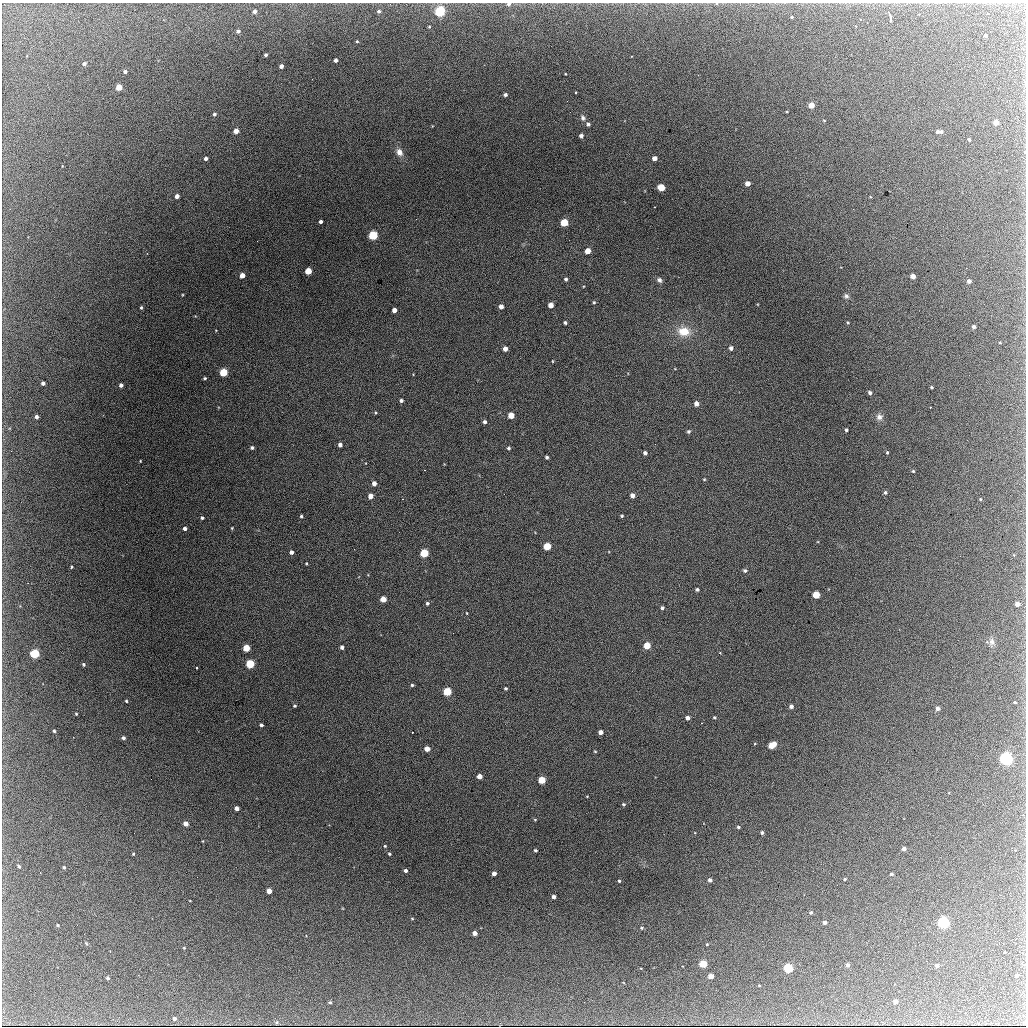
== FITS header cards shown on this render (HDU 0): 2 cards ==
NAXIS1  =                 1024 / length of data axis 1
NAXIS2  =                 1024 / length of data axis 2

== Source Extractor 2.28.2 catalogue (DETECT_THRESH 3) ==
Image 1024 x 1024 px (HDU 0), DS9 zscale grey, 1 PNG px = 1 image px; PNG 1028 x 1028 px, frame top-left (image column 1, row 1024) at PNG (2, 3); no overlay
Background 2440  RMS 36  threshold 109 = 3 sigma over >= 5 px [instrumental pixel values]
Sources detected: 189; all 189 listed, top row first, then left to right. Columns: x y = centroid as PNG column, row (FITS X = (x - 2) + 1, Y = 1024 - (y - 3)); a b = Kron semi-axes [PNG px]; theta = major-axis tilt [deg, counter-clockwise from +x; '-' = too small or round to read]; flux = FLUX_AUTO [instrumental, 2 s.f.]
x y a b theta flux
717 3 4 2 - 3900
509 4 5 4 - 4500
255 11 4 3 - 7400
379 11 4 4 - 5600
440 11 5 5 - 350000
890 16 7 3 -73 6400
792 17 3 3 - 2600
890 21 3 2 - 2200
238 31 4 3 - 5900
986 36 3 3 - 4600
357 41 3 3 - 2400
266 55 3 3 - 5000
336 60 4 3 - 8100
873 61 2 2 - 1100
84 64 4 3 - 5500
281 66 4 4 - 10000
125 72 4 3 - 8300
565 74 2 2 - 1700
119 87 4 4 - 48000
576 92 3 3 - 4300
505 95 4 3 - 6000
811 105 4 4 - 39000
214 114 4 4 - 4600
583 118 8 6 -66 7100
824 120 4 2 - 1400
996 123 4 4 - 30000
588 124 5 4 - 6700
236 131 4 4 - 20000
937 132 3 3 - 6300
941 132 4 3 - 5200
581 136 4 4 - 8800
969 140 3 3 - 4200
399 152 10 7 -62 14000
206 158 4 3 - 7100
654 158 4 4 - 16000
747 183 4 4 - 21000
661 187 5 4 - 72000
177 196 4 4 - 13000
654 207 2 2 - 1800
416 219 3 2 - 4100
321 222 3 3 - 6300
564 222 5 4 - 100000
373 235 5 5 - 200000
588 251 4 4 - 37000
308 271 4 4 - 61000
242 275 4 4 - 22000
913 276 4 4 - 24000
566 279 4 3 - 5000
659 280 7 5 -45 7200
969 281 4 4 - 10000
846 296 7 6 - 6100
594 302 4 4 - 2900
551 305 4 4 - 23000
501 307 4 4 - 15000
141 308 4 3 - 3100
394 310 4 4 - 15000
565 323 3 3 - 4200
848 323 4 3 - 2300
974 327 3 3 - 7100
684 331 16 11 -8 46000
731 348 4 4 - 8300
505 349 4 4 - 15000
552 361 4 2 - 1700
223 372 5 4 - 120000
205 378 4 3 - 3300
43 383 4 3 - 7900
121 385 4 4 - 8400
932 387 3 3 - 2900
870 393 4 4 - 6000
401 401 4 3 - 5200
696 404 4 4 - 17000
930 407 2 2 - 1600
375 413 4 3 - 2100
511 415 4 4 - 43000
36 417 4 3 - 7500
879 417 8 8 - 11000
485 422 4 4 - 5300
846 430 3 3 - 4500
689 431 5 4 - 4400
340 445 4 4 - 9000
252 448 4 4 - 4700
508 448 4 4 - 3900
887 452 3 2 - 2600
645 453 4 3 - 6000
547 457 3 3 - 4300
140 461 3 2 - 1700
913 471 3 3 - 2300
704 479 4 3 - 2000
374 483 4 4 - 13000
885 492 4 4 - 4300
632 495 4 4 - 12000
370 496 4 4 - 19000
980 499 3 3 - 1800
301 516 3 3 - 3200
622 516 4 3 - 2900
202 518 3 3 - 4000
232 528 3 3 - 2000
185 529 3 3 - 7000
547 546 5 5 - 84000
291 552 4 4 - 8000
424 553 5 5 - 120000
306 563 3 3 - 2100
71 567 3 3 - 2700
745 570 5 4 - 5000
697 589 4 3 - 4600
816 595 4 4 - 81000
383 599 4 4 - 30000
427 603 4 4 - 4100
1017 604 4 4 - 16000
662 608 4 4 - 4900
467 613 4 2 - 1600
992 642 9 7 87 9300
647 645 4 4 - 63000
342 647 4 3 - 7100
246 648 5 4 - 60000
35 654 5 4 - 180000
83 664 4 4 - 3900
250 664 5 5 - 150000
197 668 3 3 - 6800
412 685 4 4 - 3700
505 688 3 3 - 3300
447 691 5 5 - 130000
126 701 3 2 - 2900
1015 702 3 2 - 2200
295 706 4 3 - 3100
791 706 4 4 - 9400
938 708 4 4 - 10000
76 714 3 3 - 2300
714 717 5 4 - 2700
687 718 4 4 - 10000
702 723 2 2 - 1200
261 725 4 3 - 5100
54 731 3 3 - 3700
600 732 4 4 - 13000
123 738 4 3 - 6300
772 745 6 4 31 61000
427 749 4 4 - 23000
595 751 4 3 - 2100
1006 759 5 5 - 620000
479 776 4 4 - 20000
542 780 5 4 - 77000
587 796 4 2 - 1600
623 804 4 4 - 3400
236 808 4 4 - 13000
535 819 5 3 - 2100
186 824 4 4 - 19000
738 827 4 3 - 3500
762 833 3 3 - 4100
385 846 4 4 - 2300
904 849 4 3 - 10000
535 850 4 3 - 3900
133 854 3 3 - 2300
389 854 4 3 - 3100
19 866 5 3 - 4200
64 867 3 3 - 3000
405 871 4 3 - 6800
494 873 4 4 - 11000
891 874 3 3 - 5200
845 879 3 2 - 2700
710 880 4 4 - 7700
619 881 3 3 - 3100
837 885 2 2 - 1100
269 891 4 4 - 26000
553 897 4 3 - 7800
190 901 3 2 - 1400
811 912 5 4 - 3400
412 918 4 3 - 1900
825 922 4 3 - 10000
943 923 5 5 - 430000
58 925 3 3 - 3000
642 928 5 4 - 3200
475 933 4 4 - 14000
86 943 5 4 - 2400
707 944 4 3 - 2200
184 948 3 3 - 2000
1005 952 3 2 - 1300
703 964 4 4 - 100000
847 965 4 4 - 7300
937 965 4 3 - 8800
788 968 4 4 - 220000
1017 975 3 3 - 6000
711 976 4 4 - 22000
108 978 3 3 - 5500
759 985 3 2 - 1800
895 1001 4 4 - 13000
330 1002 3 3 - 3300
584 1002 2 2 - 2600
174 1018 4 4 - 6700
277 1022 4 3 - 3000
At the frame edge (FLAGS 8, measured only in part): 2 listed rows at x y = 717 3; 509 4